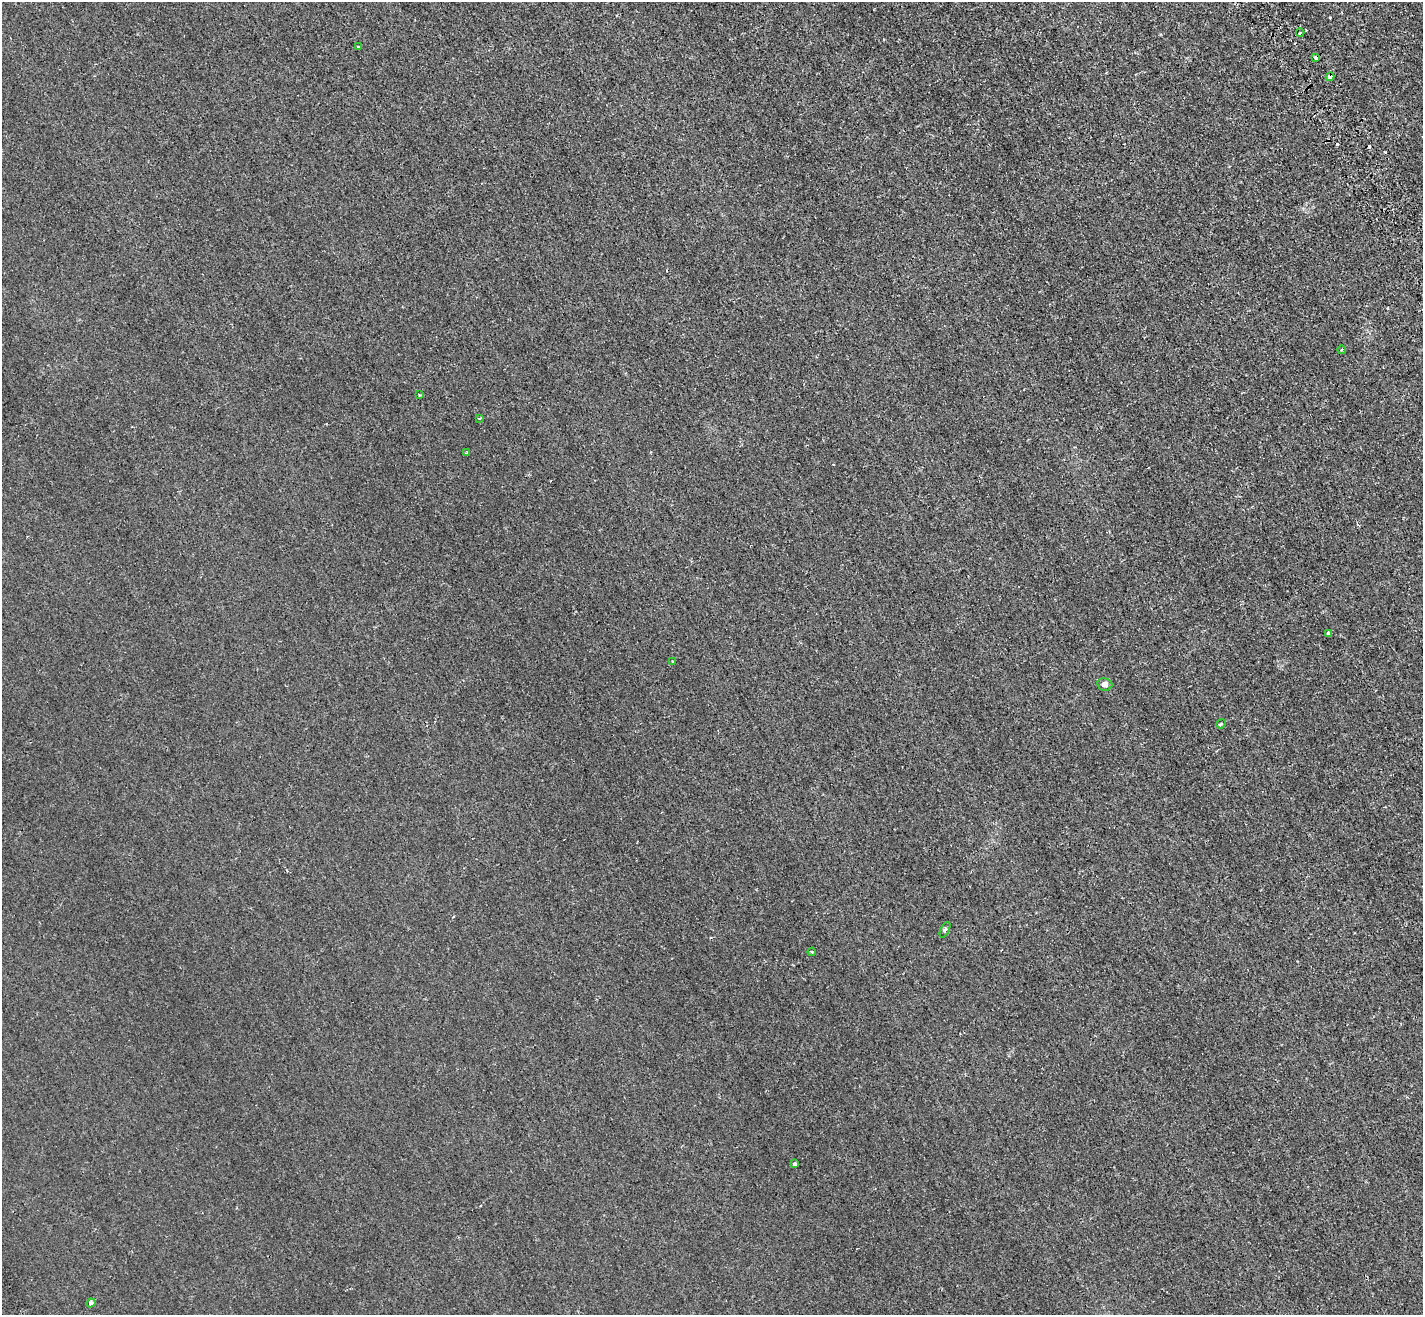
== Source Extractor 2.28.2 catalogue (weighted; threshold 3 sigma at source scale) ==
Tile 10 of 4 x 4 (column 2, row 3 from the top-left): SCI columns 1671-3091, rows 1621-2933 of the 6130 x 6038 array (HDU 1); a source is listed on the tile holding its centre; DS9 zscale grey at full resolution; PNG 1425 x 1317 px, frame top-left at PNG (2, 2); each listed source drawn as its Kron ellipse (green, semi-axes under 4 px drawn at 4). Shown black and unused: <1% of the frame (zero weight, under 2 of 3 exposures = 12% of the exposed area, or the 3 px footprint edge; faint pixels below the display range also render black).
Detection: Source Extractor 2.28.2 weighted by HDU 2 'WHT'; one run over the whole footprint, this tile lists its part. Background 0.00231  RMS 0.0033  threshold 0.0149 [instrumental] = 3 sigma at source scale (4.5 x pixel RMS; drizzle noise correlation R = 1.50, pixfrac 1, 0.05/0.05 arcsec/px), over >= 5 px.
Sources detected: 20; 4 cosmic-ray / hot-pixel residue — neither listed nor drawn; the other 16 listed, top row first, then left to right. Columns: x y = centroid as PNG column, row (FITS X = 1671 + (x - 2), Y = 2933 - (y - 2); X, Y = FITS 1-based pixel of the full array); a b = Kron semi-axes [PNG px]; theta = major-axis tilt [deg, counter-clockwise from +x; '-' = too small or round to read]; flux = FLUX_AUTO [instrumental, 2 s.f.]
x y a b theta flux
1300 32 4 3 - 0.65
358 47 3 3 - 0.44
1316 58 4 3 - 1.4
1330 77 4 4 - 1.5
1341 350 4 3 - 0.33
420 395 3 3 - 0.33
480 418 4 2 - 0.26
467 453 3 3 - 0.5
1328 633 4 4 - 1.5
673 662 2 2 - 0.23
1105 684 8 6 -11 1.4
1221 724 5 3 - 0.44
945 930 8 4 63 0.67
812 952 4 3 - 0.29
795 1164 4 3 - 1.9
91 1303 4 3 - 1.6
Overlapping masked pixels (flux is a lower limit): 3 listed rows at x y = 1316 58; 1330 77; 91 1303